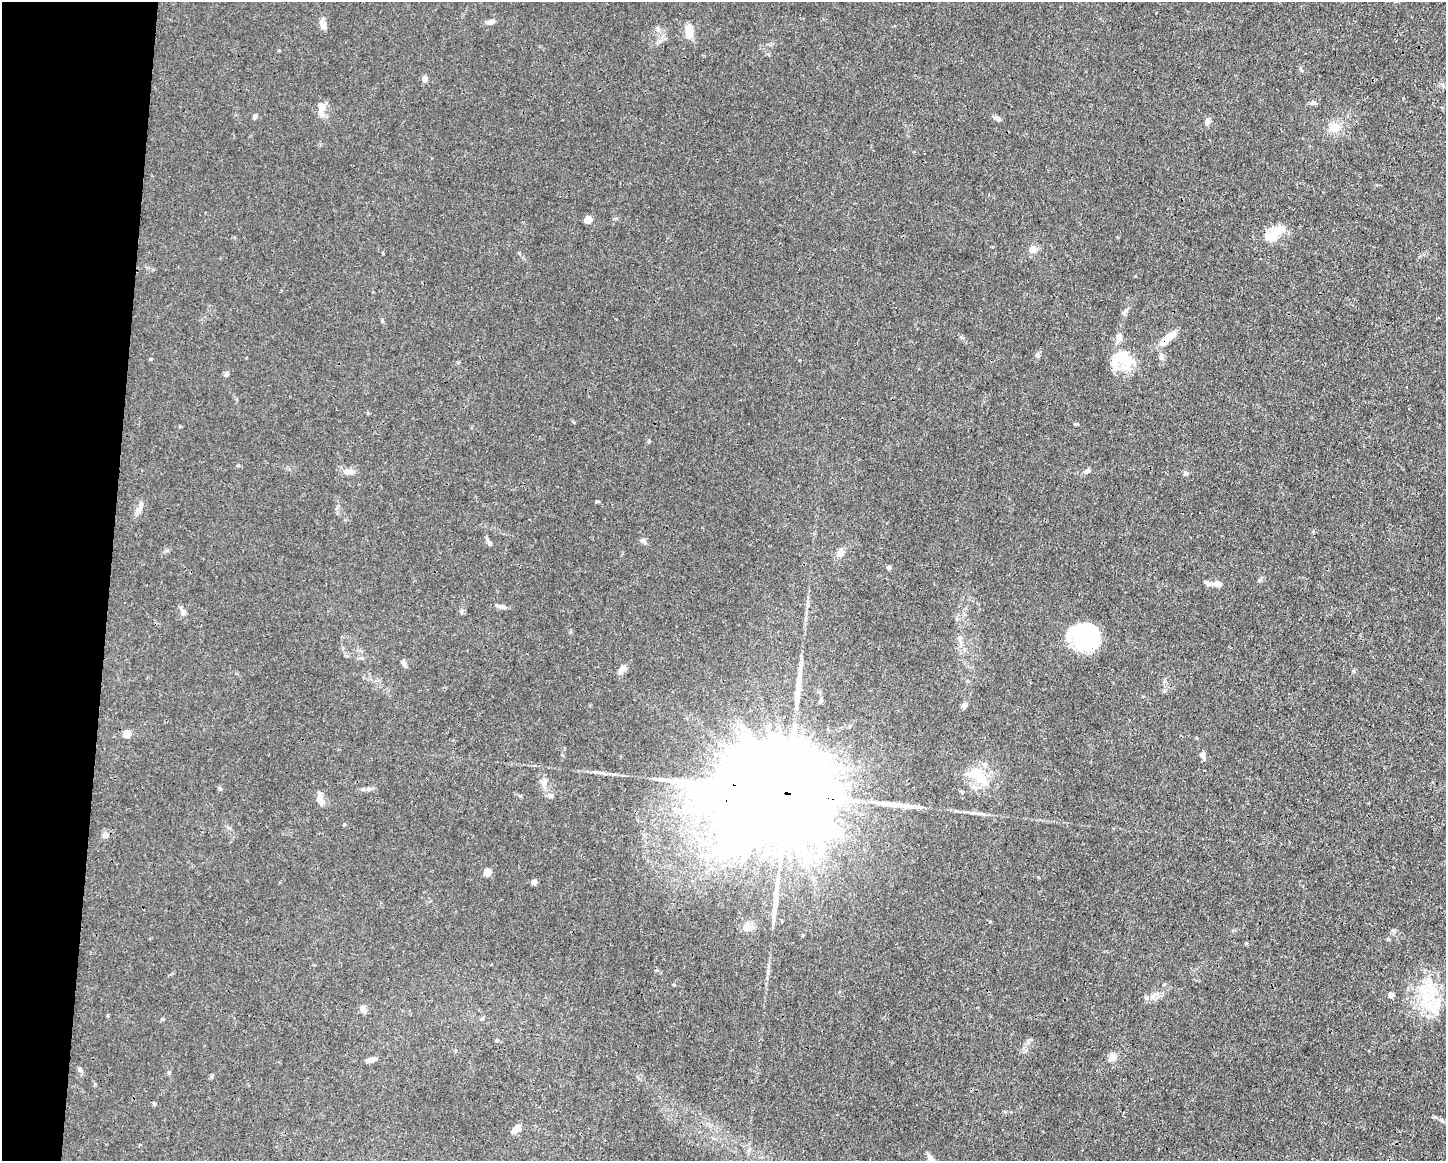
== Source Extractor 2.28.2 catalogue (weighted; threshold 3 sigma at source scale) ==
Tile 7 of 3 x 4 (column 1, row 3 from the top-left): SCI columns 112-1555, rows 1161-2319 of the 4666 x 4638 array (HDU 1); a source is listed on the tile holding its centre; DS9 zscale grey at full resolution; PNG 1448 x 1163 px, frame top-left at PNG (2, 2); no overlay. Shown black and unused: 8% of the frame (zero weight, under 3 of 4 exposures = <1% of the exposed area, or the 3 px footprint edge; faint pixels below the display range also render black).
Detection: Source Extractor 2.28.2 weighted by HDU 2 'WHT'; one run over the whole footprint, this tile lists its part. Background 0.0185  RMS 0.0025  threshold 0.0112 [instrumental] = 3 sigma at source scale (4.5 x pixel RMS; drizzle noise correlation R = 1.50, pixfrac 1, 0.05/0.05 arcsec/px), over >= 5 px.
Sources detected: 83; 3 inside a brighter object's white glare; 3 long thin detections or spike segments (spike, bleed or trail) — not listed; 10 inside a brighter listed object's ellipse — not listed separately; the other 67 listed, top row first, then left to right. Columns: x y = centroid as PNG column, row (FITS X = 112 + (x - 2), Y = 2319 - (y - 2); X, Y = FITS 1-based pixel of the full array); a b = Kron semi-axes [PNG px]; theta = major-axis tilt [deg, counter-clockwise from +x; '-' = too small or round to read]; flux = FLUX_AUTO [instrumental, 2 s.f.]
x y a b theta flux
491 22 10 6 26 1.3
323 24 13 8 -65 1.3
658 29 7 5 -49 0.65
689 33 13 8 -86 3.4
424 78 7 6 - 1.1
1313 103 9 6 24 0.67
321 106 12 9 -50 1.7
255 117 6 5 - 0.58
998 119 7 6 - 0.81
1207 121 8 6 71 1.2
1334 128 16 13 44 2.9
588 219 5 5 - 5.4
1274 235 28 14 18 4.9
1033 249 9 8 - 1.9
1125 312 10 5 49 0.68
1119 337 11 7 84 1.4
1164 341 20 9 48 3.2
1037 355 7 5 -46 0.47
1161 356 10 5 -79 0.86
150 359 4 4 - 0.24
1124 360 26 14 -6 5.9
226 374 6 5 - 0.73
349 471 15 7 7 1.5
1086 471 9 5 16 0.72
1186 473 7 6 - 0.54
597 501 5 3 - 0.26
138 510 11 7 53 1.5
643 541 10 6 -50 0.71
489 542 10 5 -56 0.63
841 552 10 8 55 1.3
889 567 4 4 - 0.93
1218 584 9 7 -22 1.1
503 606 12 5 -16 0.81
183 612 9 7 89 0.91
462 612 6 4 89 0.41
1082 638 27 26 - 14
404 663 8 5 -62 0.99
622 669 12 7 48 1.5
964 705 8 6 48 0.8
127 734 5 5 - 4.7
1203 756 11 6 -66 0.96
979 776 36 14 -49 7
544 783 13 6 72 1.3
220 789 5 5 - 0.35
369 789 8 5 18 0.7
783 792 75 20 -8 24000
550 795 8 6 -24 0.78
320 800 18 9 -69 1.7
344 824 4 4 - 0.28
105 835 8 7 - 0.9
487 872 5 5 - 5.1
534 882 5 4 - 1.4
747 926 12 11 - 1.6
1388 939 5 4 - 0.31
674 985 5 3 - 0.21
1153 995 12 6 27 1.4
1391 995 5 5 - 1
1427 998 35 18 -81 12
363 1008 12 7 -78 0.96
496 1041 5 4 - 0.33
455 1051 5 3 - 0.23
1112 1057 13 10 63 1.7
371 1059 12 5 15 1.4
80 1070 9 5 -52 0.58
154 1104 5 4 - 0.31
516 1129 12 6 52 1.8
931 1159 16 6 -49 1.6
Overlapping masked pixels (flux is a lower limit): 2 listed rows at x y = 1164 341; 783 792
Isophote crosses this tile's border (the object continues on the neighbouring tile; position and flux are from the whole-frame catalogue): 1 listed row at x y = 931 1159
Unlisted compact peaks at least as high as the median listed source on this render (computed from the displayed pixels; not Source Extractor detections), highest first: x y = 1075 424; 1435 1117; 519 253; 1393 930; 649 441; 279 50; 382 320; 1246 943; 961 337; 660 41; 238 465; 1028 1042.